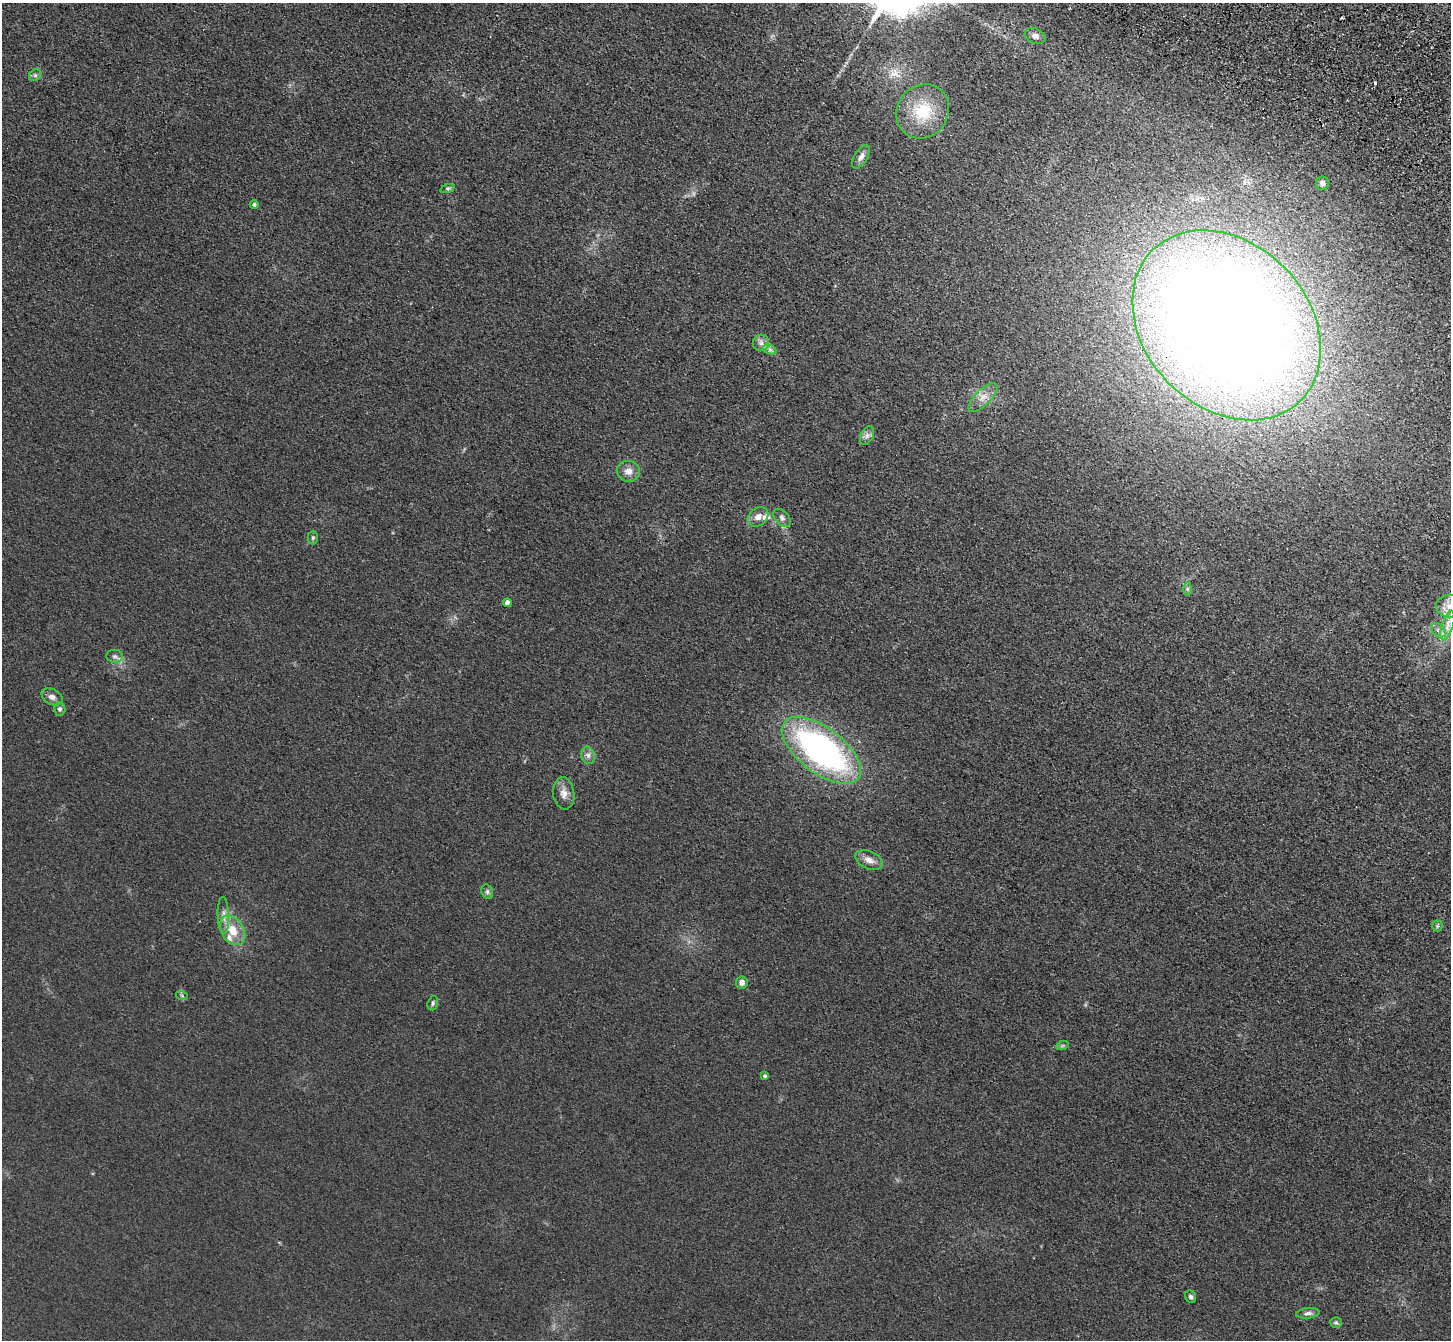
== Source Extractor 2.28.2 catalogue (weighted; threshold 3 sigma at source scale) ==
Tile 10 of 4 x 4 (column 2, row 3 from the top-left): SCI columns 1523-2971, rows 1731-3068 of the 5943 x 6001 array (HDU 1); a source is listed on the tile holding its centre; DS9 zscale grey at full resolution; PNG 1453 x 1342 px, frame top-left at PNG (2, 3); each listed source drawn as its Kron ellipse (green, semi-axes under 4 px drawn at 4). Shown black and unused: <1% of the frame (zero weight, under 3 of 4 exposures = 6% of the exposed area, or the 3 px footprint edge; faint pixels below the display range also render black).
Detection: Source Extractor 2.28.2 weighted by HDU 2 'WHT'; one run over the whole footprint, this tile lists its part. Background 0.0196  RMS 0.0052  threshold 0.0234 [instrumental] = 3 sigma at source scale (4.5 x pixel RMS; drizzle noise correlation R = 1.50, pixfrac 1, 0.05/0.05 arcsec/px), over >= 5 px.
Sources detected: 43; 1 cosmic-ray / hot-pixel residue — neither listed nor drawn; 2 inside a brighter listed object's ellipse — not listed separately; the other 40 listed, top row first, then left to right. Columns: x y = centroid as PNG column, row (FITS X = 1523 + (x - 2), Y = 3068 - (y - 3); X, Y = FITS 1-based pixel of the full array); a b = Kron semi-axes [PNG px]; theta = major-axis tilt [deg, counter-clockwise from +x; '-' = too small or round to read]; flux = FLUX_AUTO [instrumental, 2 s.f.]
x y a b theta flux
1035 36 11 7 -22 2.3
35 75 6 5 - 1
923 111 28 25 52 22
861 157 13 6 58 2.6
1322 183 7 6 - 2.8
448 189 7 3 19 0.8
254 204 4 4 - 1.4
1227 325 106 82 -46 1200
761 343 8 8 - 2.4
770 350 7 4 -19 1.3
983 397 18 8 45 4.7
867 436 10 6 63 2
628 471 11 10 - 3.9
758 517 11 9 39 3.5
782 518 10 7 -46 1.8
313 538 7 5 89 0.94
1187 589 7 4 -90 0.93
507 603 4 4 - 3
1450 606 14 11 1 7.2
1448 625 15 5 73 4.2
1438 630 8 6 -44 2.1
115 656 8 6 -1 1.6
52 697 11 7 -28 2.5
60 709 6 6 - 1.5
821 750 46 22 -37 160
588 755 9 6 -75 1.9
564 793 16 10 -83 4.4
869 860 14 8 -25 3.9
487 892 7 5 -70 1.2
223 915 18 5 -88 3.2
1437 926 5 5 - 0.75
232 930 16 11 -57 9.3
742 983 6 5 - 3
182 996 6 4 -20 0.75
433 1003 7 5 72 1.1
1062 1046 6 4 19 0.75
765 1076 4 4 - 1.1
1191 1297 6 5 - 1.3
1308 1313 11 5 7 1.9
1336 1322 6 5 - 0.87
Overlapping masked pixels (flux is a lower limit): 1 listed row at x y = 1227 325
Isophote crosses this tile's border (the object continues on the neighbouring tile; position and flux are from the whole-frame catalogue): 1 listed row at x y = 1450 606